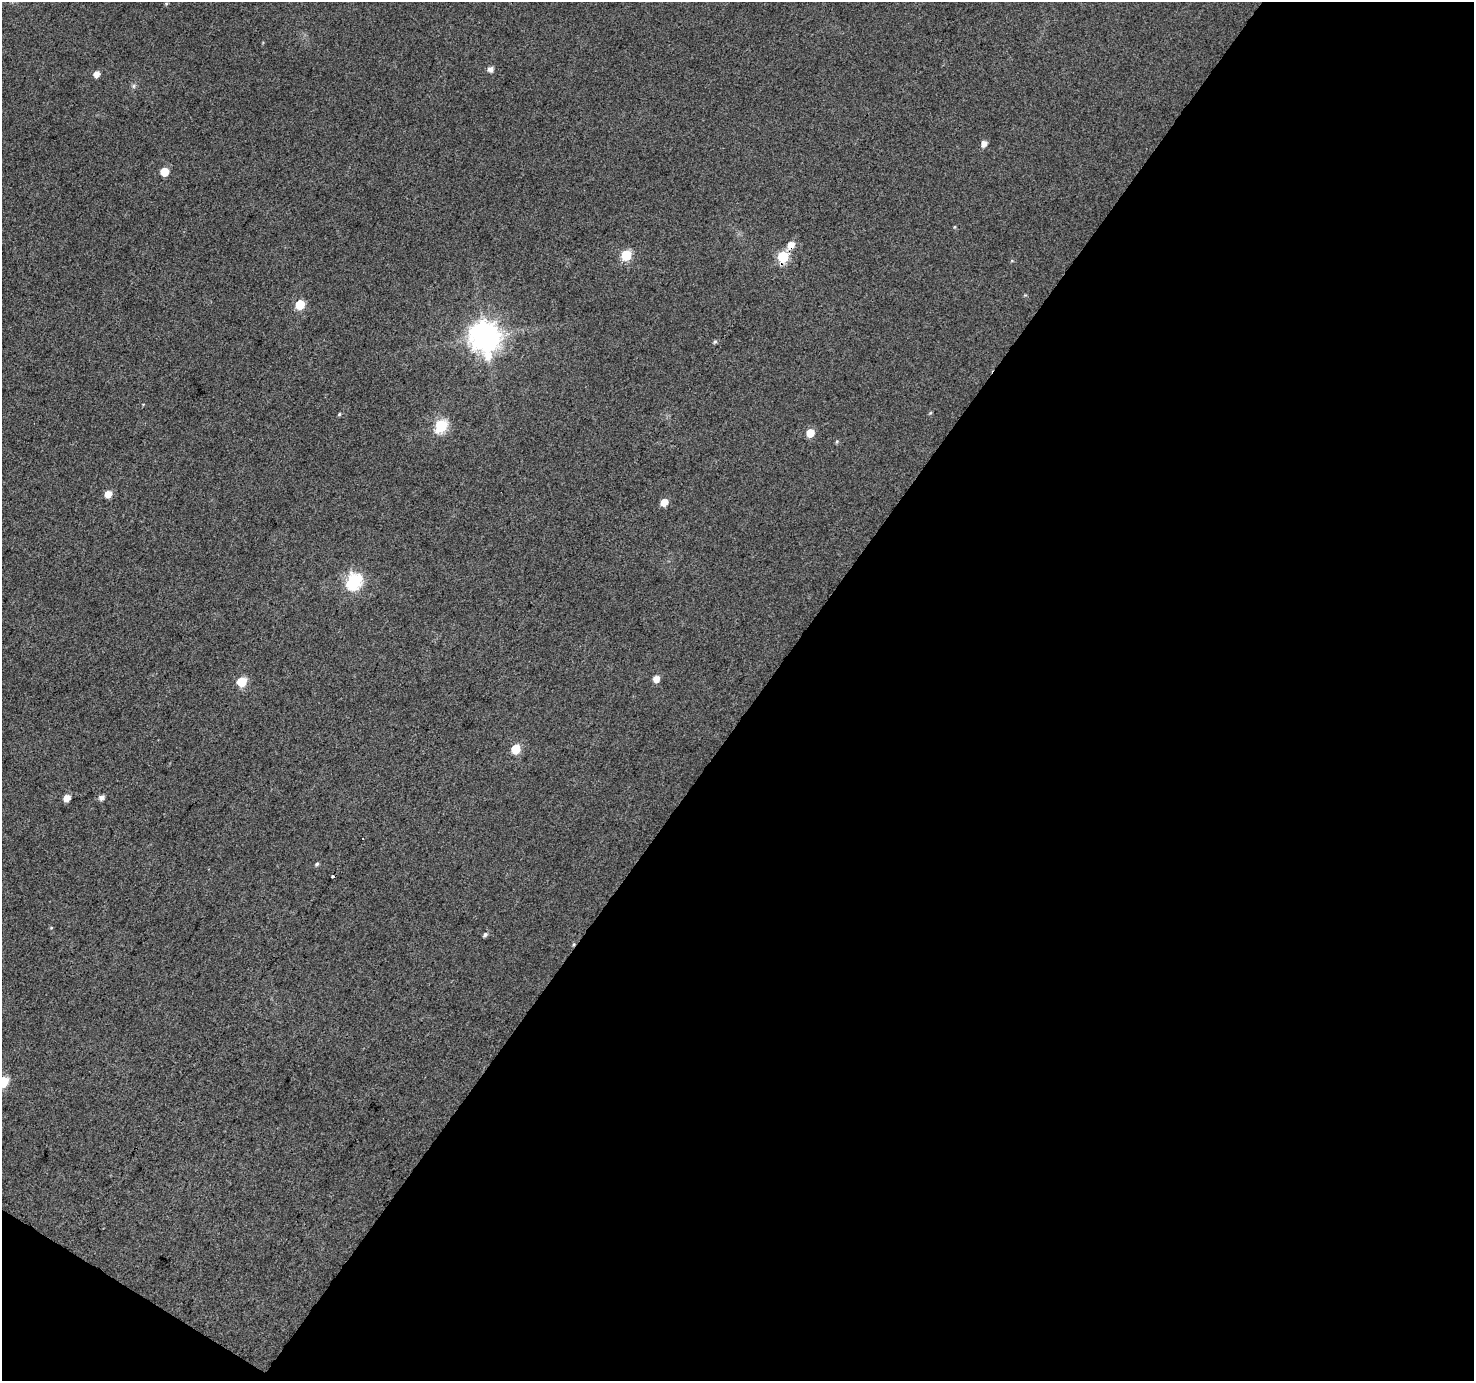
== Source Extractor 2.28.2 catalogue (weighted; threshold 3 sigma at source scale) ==
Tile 4 of 2 x 2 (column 2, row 2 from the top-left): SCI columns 1474-2945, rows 117-1495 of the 2946 x 2973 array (HDU 1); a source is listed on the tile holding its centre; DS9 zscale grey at full resolution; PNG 1476 x 1383 px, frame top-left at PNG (2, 2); no overlay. Shown black and unused: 50% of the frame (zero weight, under 3 of 4 exposures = <1% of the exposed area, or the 3 px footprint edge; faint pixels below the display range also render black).
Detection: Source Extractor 2.28.2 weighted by HDU 2 'WHT'; one run over the whole footprint, this tile lists its part. Background 0.0818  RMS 0.012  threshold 0.0547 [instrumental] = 3 sigma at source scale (4.5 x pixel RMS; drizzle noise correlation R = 1.50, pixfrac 1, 0.0396/0.0396 arcsec/px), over >= 5 px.
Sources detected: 31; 2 cosmic-ray / hot-pixel residue — not listed; the other 29 listed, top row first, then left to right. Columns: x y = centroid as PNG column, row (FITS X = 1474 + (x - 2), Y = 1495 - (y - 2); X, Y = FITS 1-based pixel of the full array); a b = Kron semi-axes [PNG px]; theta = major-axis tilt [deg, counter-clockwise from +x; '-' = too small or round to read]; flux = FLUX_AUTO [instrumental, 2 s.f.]
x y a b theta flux
491 69 6 6 - 5.8
97 74 5 5 - 9
134 86 7 4 89 2.2
984 144 6 5 - 7.4
165 172 5 5 - 28
955 227 5 3 - 1.3
791 245 7 6 - 13
626 255 6 6 - 73
783 257 6 6 - 91
300 304 6 5 - 44
485 336 10 9 - 1800
715 342 6 4 43 1.9
930 413 6 3 71 1.3
339 414 4 4 - 1.6
441 425 7 6 - 140
810 433 6 5 - 24
837 441 5 4 - 1.5
108 494 6 5 - 13
664 502 6 5 - 14
354 581 7 7 - 240
656 679 5 5 - 12
242 682 6 6 - 48
516 749 6 5 - 36
101 797 6 5 - 5.5
67 798 6 5 - 11
363 838 3 2 - 1.4
317 864 5 4 - 2
485 935 6 5 - 2.8
3 1081 6 6 - 54
Overlapping masked pixels (flux is a lower limit): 2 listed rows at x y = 791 245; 783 257
Isophote crosses this tile's border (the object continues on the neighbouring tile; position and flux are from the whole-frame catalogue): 1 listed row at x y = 3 1081